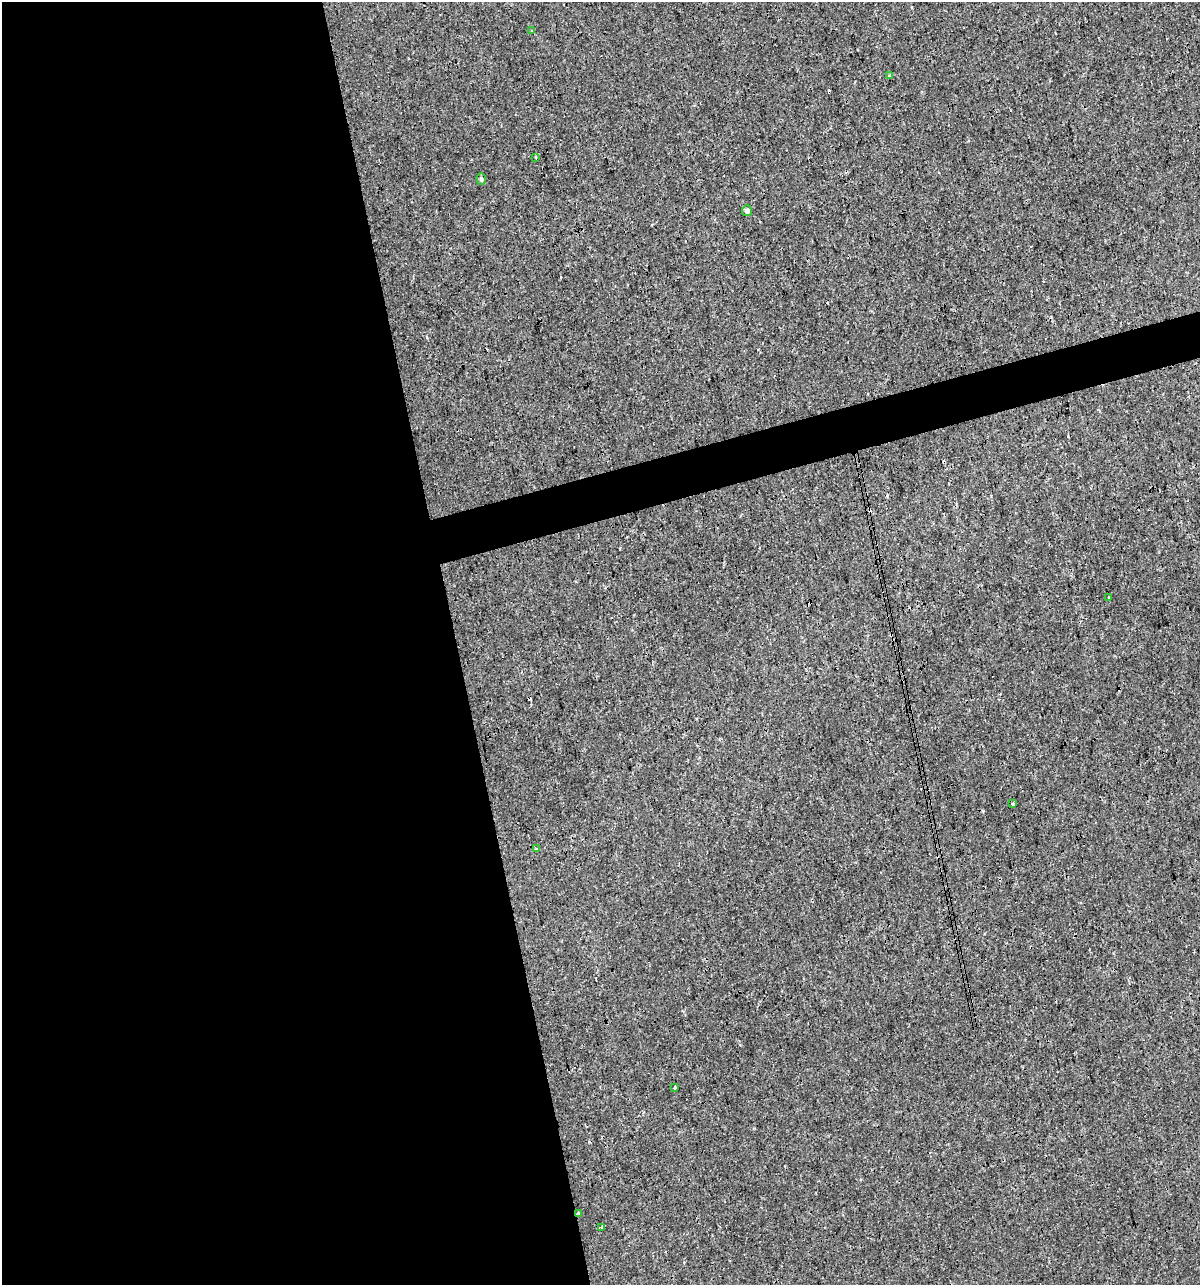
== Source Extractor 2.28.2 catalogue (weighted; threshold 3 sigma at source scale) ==
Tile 9 of 4 x 4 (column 1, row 3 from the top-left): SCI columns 46-1243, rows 1284-2566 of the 4930 x 5132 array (HDU 1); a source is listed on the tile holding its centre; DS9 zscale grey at full resolution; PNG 1202 x 1287 px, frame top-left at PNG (2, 2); each listed source drawn as its Kron ellipse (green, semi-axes under 4 px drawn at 4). Shown black and unused: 40% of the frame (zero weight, under 3 of 4 exposures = <1% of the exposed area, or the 3 px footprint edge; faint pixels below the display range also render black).
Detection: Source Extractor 2.28.2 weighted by HDU 2 'WHT'; one run over the whole footprint, this tile lists its part. Background 9.33e-05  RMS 0.0017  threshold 0.00783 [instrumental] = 3 sigma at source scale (4.5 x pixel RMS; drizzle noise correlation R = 1.50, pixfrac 1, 0.0396/0.0396 arcsec/px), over >= 5 px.
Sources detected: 17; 6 cosmic-ray / hot-pixel residue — neither listed nor drawn; the other 11 listed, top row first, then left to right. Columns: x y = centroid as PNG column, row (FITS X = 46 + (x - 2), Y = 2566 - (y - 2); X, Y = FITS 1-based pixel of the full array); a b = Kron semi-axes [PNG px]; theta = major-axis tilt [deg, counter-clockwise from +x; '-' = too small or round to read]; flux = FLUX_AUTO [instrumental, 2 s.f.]
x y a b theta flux
531 31 3 3 - 0.19
889 76 3 3 - 0.36
536 157 3 2 - 0.2
481 179 6 4 -89 0.36
747 211 5 5 - 0.8
1108 598 3 3 - 1.2
1013 803 3 3 - 0.43
537 849 4 3 - 0.2
674 1088 3 3 - 0.3
579 1213 4 3 - 0.21
602 1227 3 3 - 0.2
Overlapping masked pixels (flux is a lower limit): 1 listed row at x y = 579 1213